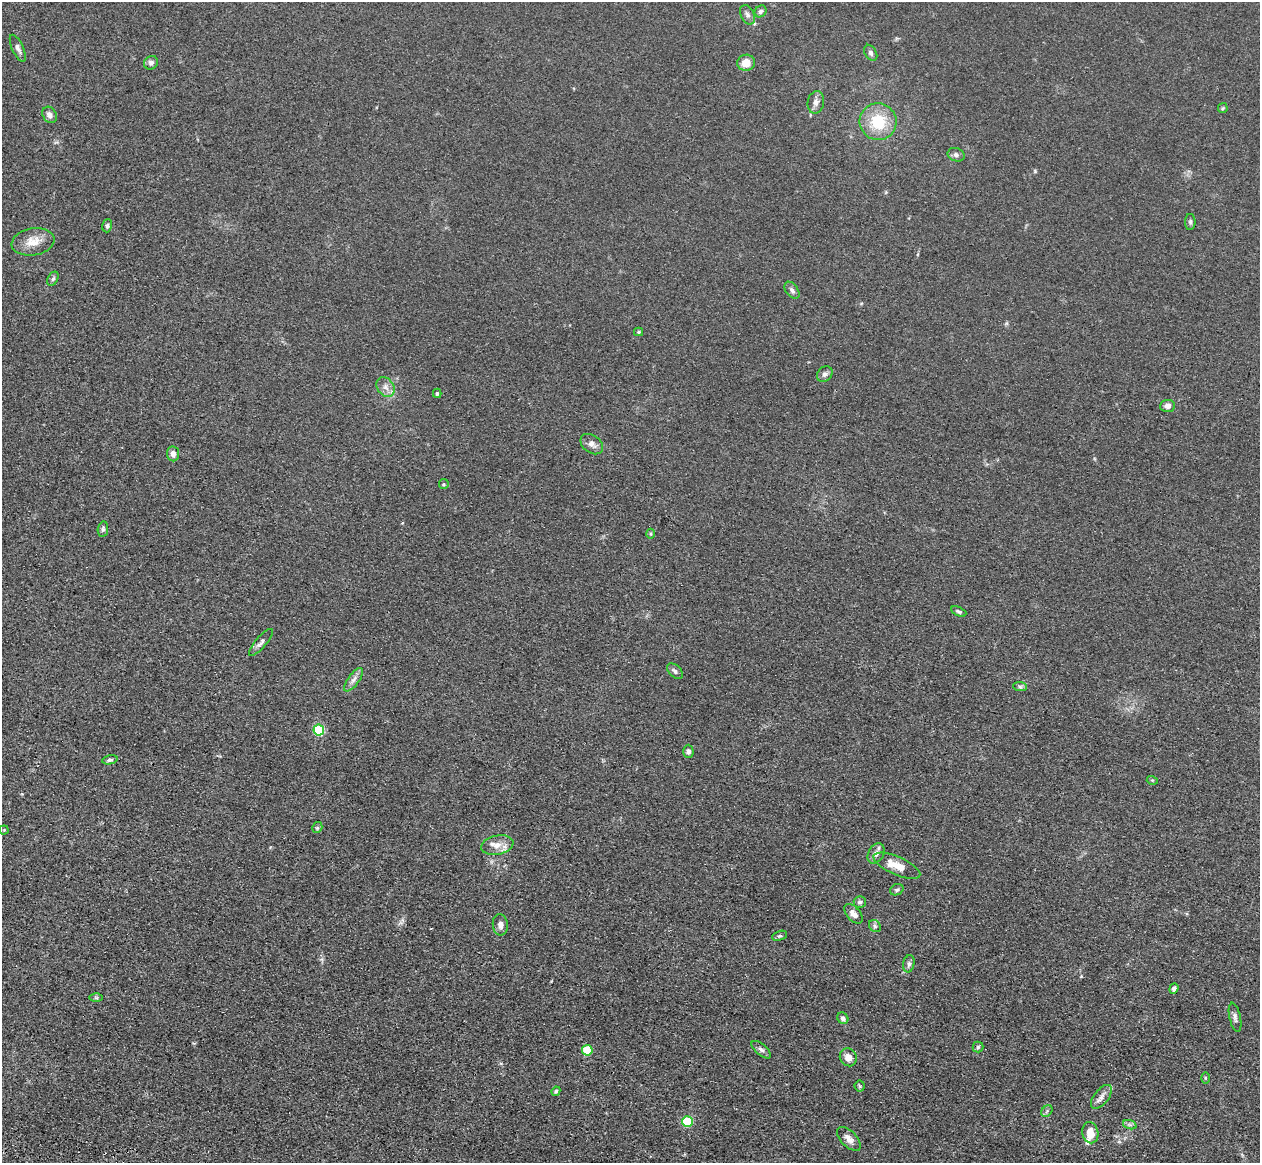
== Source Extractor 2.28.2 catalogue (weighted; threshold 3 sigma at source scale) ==
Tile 7 of 4 x 4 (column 3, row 2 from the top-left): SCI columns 2555-3812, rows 2685-3845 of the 5108 x 5248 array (HDU 1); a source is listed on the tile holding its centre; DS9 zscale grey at full resolution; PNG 1262 x 1165 px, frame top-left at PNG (2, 2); each listed source drawn as its Kron ellipse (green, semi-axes under 4 px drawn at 4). Shown black and unused: <1% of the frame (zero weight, under 3 of 4 exposures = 6% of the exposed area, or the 3 px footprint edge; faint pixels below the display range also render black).
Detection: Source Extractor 2.28.2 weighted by HDU 2 'WHT'; one run over the whole footprint, this tile lists its part. Background 0.0613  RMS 0.0074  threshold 0.0333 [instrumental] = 3 sigma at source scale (4.5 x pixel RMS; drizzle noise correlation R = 1.50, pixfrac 1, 0.05/0.05 arcsec/px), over >= 5 px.
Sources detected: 65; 1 inside a brighter listed object's ellipse — not listed separately; the other 64 listed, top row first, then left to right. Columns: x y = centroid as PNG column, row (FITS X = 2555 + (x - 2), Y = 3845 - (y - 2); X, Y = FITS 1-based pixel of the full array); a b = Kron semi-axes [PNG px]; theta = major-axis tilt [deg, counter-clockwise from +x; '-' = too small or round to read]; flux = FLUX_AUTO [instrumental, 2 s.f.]
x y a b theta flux
760 11 6 5 - 1.8
747 15 10 6 -64 2.8
18 48 15 5 -65 2.9
871 53 8 5 -59 2.1
151 63 7 6 - 2.6
746 63 9 8 - 9.8
816 102 11 8 77 3.7
1223 108 5 4 - 0.99
49 115 9 6 -60 3.5
878 122 18 18 - 28
956 155 9 6 -19 2.4
1190 222 8 5 -90 1.6
107 226 7 4 73 1.5
33 242 22 13 9 11
53 279 7 5 62 1.5
792 290 9 6 -52 2.5
639 332 4 4 - 0.9
825 374 8 7 - 2.6
385 387 11 8 -55 4.3
437 393 4 4 - 1.2
1168 406 7 6 - 3.6
592 444 12 8 -36 4.1
173 454 7 6 - 5.2
444 484 5 4 - 1
103 529 8 5 81 1.7
651 534 5 3 - 0.83
959 611 8 4 -24 1.3
261 642 17 5 49 3.1
675 671 9 6 -42 2.1
354 680 14 5 54 3.6
1020 686 7 4 -2 1.6
319 730 5 5 - 55
688 751 6 5 - 2.4
110 760 8 4 11 1.5
1152 780 5 3 - 0.82
317 828 6 5 - 1.3
4 830 4 4 - 0.78
497 845 16 9 11 7.5
876 853 11 7 59 3.7
897 866 25 9 -23 13
897 890 7 5 22 1.5
860 902 6 6 - 1.9
853 914 12 6 -48 4.6
500 925 11 7 -85 3.8
875 926 6 5 - 1.7
780 936 8 4 18 1.3
909 964 9 5 78 1.9
1174 988 5 4 - 2.6
96 998 6 4 -1 1.2
1235 1017 15 5 -77 2.6
843 1018 6 5 - 2.2
978 1047 5 5 - 1.2
587 1050 5 5 - 29
761 1050 12 5 -40 2.3
848 1057 9 8 - 5.5
1205 1078 6 4 -89 0.84
860 1086 5 5 - 1.1
556 1091 5 4 - 1.2
1101 1097 14 7 51 4.5
1047 1111 6 5 - 1.3
687 1122 5 5 - 51
1130 1125 7 4 -18 1.6
1090 1133 10 8 -78 10
849 1139 15 7 -46 5.1